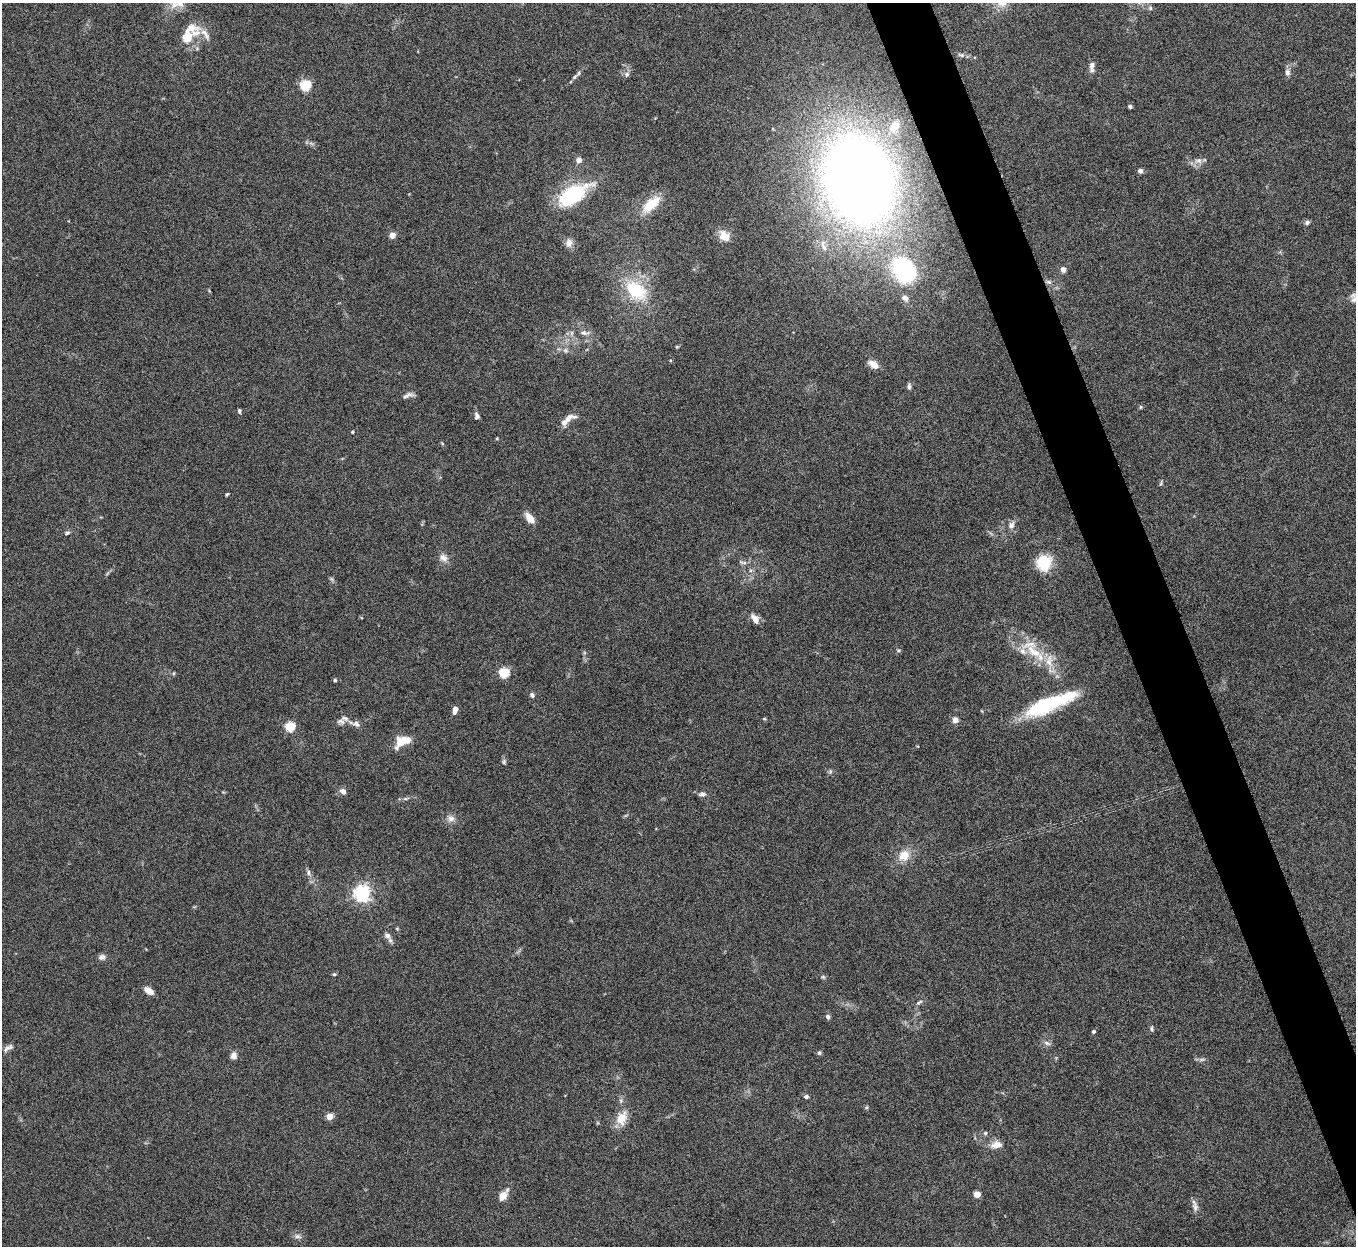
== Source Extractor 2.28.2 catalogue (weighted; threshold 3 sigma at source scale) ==
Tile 6 of 4 x 4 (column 2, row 2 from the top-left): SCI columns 1356-2709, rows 2641-3884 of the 5421 x 5406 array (HDU 1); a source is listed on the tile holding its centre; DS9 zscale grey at full resolution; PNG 1358 x 1248 px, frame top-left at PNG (2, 3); no overlay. Shown black and unused: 4% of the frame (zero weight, under 5 of 10 exposures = <1% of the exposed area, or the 3 px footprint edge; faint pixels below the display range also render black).
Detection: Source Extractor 2.28.2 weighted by HDU 2 'WHT'; one run over the whole footprint, this tile lists its part. Background 0.146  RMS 0.0057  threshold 0.0235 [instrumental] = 3 sigma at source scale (4.09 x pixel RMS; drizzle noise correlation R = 1.36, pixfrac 0.8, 0.05/0.05 arcsec/px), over >= 5 px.
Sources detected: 106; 2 inside a brighter object's white glare — not listed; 8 inside a brighter listed object's ellipse — not listed separately; the other 96 listed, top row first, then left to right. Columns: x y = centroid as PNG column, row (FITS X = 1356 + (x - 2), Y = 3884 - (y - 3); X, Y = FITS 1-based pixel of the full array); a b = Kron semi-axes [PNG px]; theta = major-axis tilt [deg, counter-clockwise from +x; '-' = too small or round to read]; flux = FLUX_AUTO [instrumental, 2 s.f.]
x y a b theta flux
180 4 12 8 -28 3.4
205 34 21 7 -55 4
187 36 16 14 66 9.4
961 55 10 5 -13 1.4
1092 67 14 6 89 2.7
1287 72 11 7 -83 2
627 74 8 7 - 1.6
574 77 11 5 40 1.4
305 85 5 5 - 46
1130 106 5 4 - 0.88
894 127 22 15 58 12
579 160 7 6 - 2.7
1198 160 11 7 -11 2.6
1140 171 6 5 - 1.7
859 180 59 45 -73 840
573 195 43 20 32 36
651 204 26 11 43 12
1307 222 7 6 - 1.3
392 235 4 4 - 7.7
724 236 14 11 -40 6.4
569 243 11 8 87 3.1
824 247 12 6 -58 2.4
906 267 33 25 -37 45
1063 269 6 5 - 2.6
1048 282 9 5 -26 1.6
636 290 27 19 -35 28
905 298 9 7 -38 2.1
584 333 13 7 -3 2.9
677 347 4 4 - 0.63
566 350 8 6 -44 1.7
873 364 12 7 -33 4.7
909 386 9 4 90 1.2
408 395 16 6 18 2.2
1141 407 5 4 - 0.68
239 411 5 4 - 0.95
477 416 8 6 -80 1.6
568 418 18 8 51 4.1
352 432 3 3 - 0.51
497 438 5 3 - 0.45
1161 483 8 3 77 0.7
227 494 4 3 - 0.63
530 518 12 7 -52 5.8
1011 525 11 8 63 2.6
67 533 7 5 21 1.1
443 558 12 10 -37 3.2
743 562 12 4 -11 1.4
1044 562 7 7 - 61
332 579 7 4 -71 0.86
755 619 11 7 -55 4.3
1034 652 30 12 -31 16
504 672 5 5 - 39
174 673 5 3 - 0.5
335 680 4 3 - 0.97
532 695 7 5 -54 1.4
1046 704 52 17 21 39
455 710 7 4 76 4.6
764 719 5 3 - 0.49
955 720 7 7 - 2.8
341 721 11 7 -14 2.4
356 724 13 8 -16 2.6
290 726 5 5 - 34
400 743 12 9 62 8.3
504 762 7 5 88 1.1
830 771 7 4 90 0.78
343 791 9 7 -34 2.2
702 794 11 6 1 1.9
405 799 8 4 0 1.1
451 818 11 10 - 3.1
904 855 14 12 47 8.1
308 873 9 4 -90 1.4
362 893 6 6 - 190
397 929 4 4 - 0.51
387 936 8 7 - 2.5
102 957 8 7 - 2.2
334 974 5 4 - 0.74
823 977 7 4 -44 0.81
149 991 11 6 -35 4
919 1002 10 4 33 1.2
828 1017 6 5 - 1.3
1152 1029 8 4 -80 0.9
1093 1031 5 4 - 0.9
1047 1043 10 5 -19 1.7
8 1048 15 6 31 2.1
819 1053 6 5 - 0.98
234 1055 8 7 - 2.7
1201 1059 9 4 1 1.3
806 1097 5 4 - 1.3
867 1107 6 3 71 0.65
329 1116 4 4 - 10
622 1118 20 13 69 8.4
985 1133 5 5 - 0.88
996 1145 15 10 11 4.8
977 1194 4 4 - 10
503 1196 8 5 55 9.5
1195 1207 12 8 -82 2.8
298 1236 10 6 -15 1.8
Isophote crosses this tile's border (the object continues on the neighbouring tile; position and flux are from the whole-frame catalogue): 1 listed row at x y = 180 4